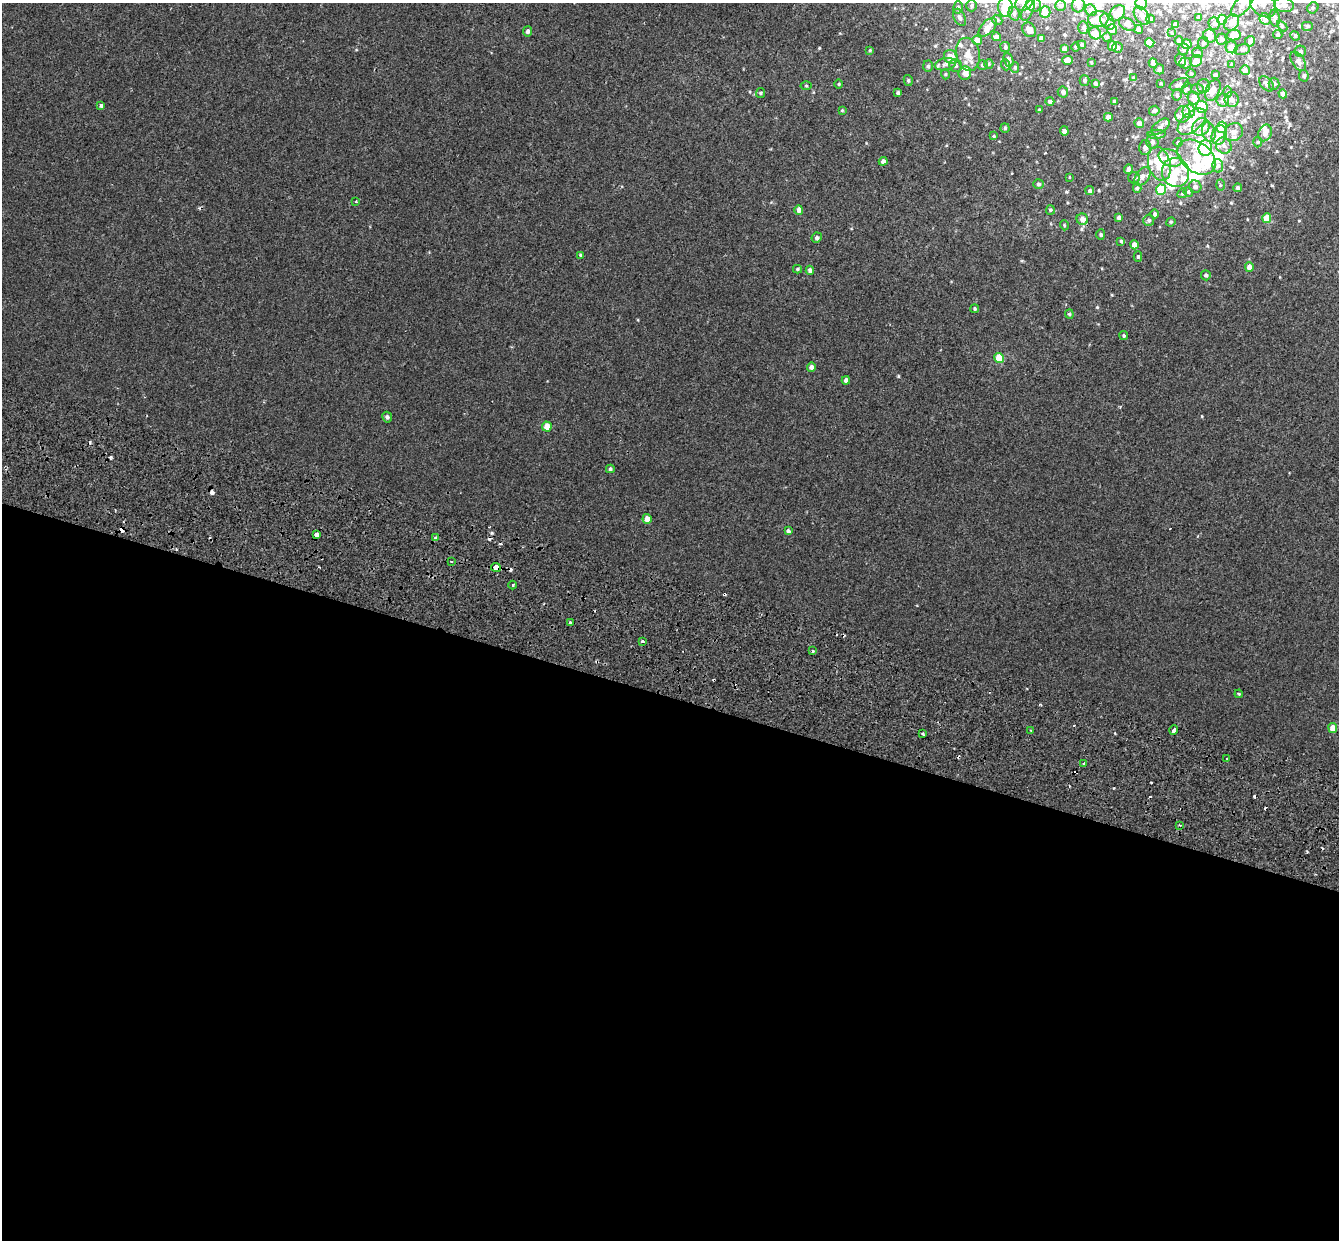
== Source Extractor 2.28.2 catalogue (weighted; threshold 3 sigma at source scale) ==
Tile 14 of 4 x 4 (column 2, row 4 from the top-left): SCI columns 1494-2830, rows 409-1646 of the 5669 x 5827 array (HDU 1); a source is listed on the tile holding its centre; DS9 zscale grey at full resolution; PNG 1341 x 1242 px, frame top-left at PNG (2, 3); each listed source drawn as its Kron ellipse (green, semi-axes under 4 px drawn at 4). Shown black and unused: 44% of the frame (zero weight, under 2 of 3 exposures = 11% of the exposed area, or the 3 px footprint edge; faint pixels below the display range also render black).
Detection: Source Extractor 2.28.2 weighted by HDU 2 'WHT'; one run over the whole footprint, this tile lists its part. Background -4.08e-05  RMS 0.0032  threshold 0.0146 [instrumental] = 3 sigma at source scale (4.5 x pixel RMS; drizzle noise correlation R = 1.50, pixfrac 1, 0.0396/0.0396 arcsec/px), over >= 5 px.
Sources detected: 262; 7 inside a brighter object's white glare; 17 cosmic-ray / hot-pixel residue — neither listed nor drawn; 28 inside a brighter listed object's ellipse — not listed separately; the other 210 listed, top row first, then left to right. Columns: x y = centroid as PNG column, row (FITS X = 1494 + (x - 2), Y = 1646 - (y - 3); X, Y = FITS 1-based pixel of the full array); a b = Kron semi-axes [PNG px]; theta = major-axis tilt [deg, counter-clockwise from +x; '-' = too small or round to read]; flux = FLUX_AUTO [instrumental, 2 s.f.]
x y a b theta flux
1024 3 9 7 33 3.7
1141 3 6 6 - 2.6
1033 4 7 7 - 1.8
1243 4 16 7 52 2.3
1263 4 15 11 -42 2.3
1078 5 7 6 - 0.93
1284 5 10 7 -8 1.8
971 6 5 5 - 0.52
1060 6 5 5 - 0.47
958 7 6 5 - 0.57
1005 7 9 7 -86 5.2
1313 8 6 5 - 0.5
1028 10 11 5 66 1
1091 10 6 5 - 0.56
1045 12 6 5 - 2
1117 13 9 6 44 2.9
1014 14 7 5 -70 0.65
1142 16 10 6 -54 1.9
960 17 9 5 -64 0.72
1199 17 4 3 - 0.36
1275 18 8 5 -79 0.75
1098 19 10 8 9 2.5
1151 19 4 3 - 0.32
1265 19 6 5 - 1.5
997 20 5 4 - 0.49
1222 20 5 5 - 7.1
1107 22 9 6 -55 1.2
1231 22 8 7 - 1.7
1214 23 6 5 - 0.64
1127 24 9 6 -29 1.2
1175 25 4 3 - 0.87
1282 26 6 4 -45 0.4
1308 26 6 5 - 0.54
988 27 11 6 46 2.5
1083 27 6 5 - 0.56
1112 29 5 5 - 1.8
1139 29 4 4 - 1.5
1029 30 8 6 -54 1.2
528 31 5 4 - 0.95
1095 33 6 5 - 2.9
1172 33 4 3 - 0.24
1278 34 5 4 - 0.51
1234 35 7 5 9 3.9
1210 36 7 6 - 1.8
1295 36 5 4 - 0.39
996 37 4 4 - 1.3
1107 37 4 4 - 0.34
1041 38 4 4 - 1.1
1222 39 5 5 - 0.75
977 40 5 5 - 3.1
1179 41 4 3 - 0.49
1250 41 5 5 - 0.63
1150 43 5 4 - 3.6
1203 43 6 5 - 0.58
1187 44 5 5 - 2.9
1082 45 4 3 - 0.64
1112 46 5 4 - 1
1005 47 5 5 - 0.46
1075 47 4 3 - 0.29
1117 47 5 5 - 0.78
1232 47 6 6 - 1.8
1064 49 4 4 - 1.1
1183 49 6 5 - 0.61
1242 49 8 5 13 0.76
870 50 4 3 - 0.34
1300 51 5 5 - 0.64
1198 53 5 5 - 0.51
968 54 17 12 -78 3.6
951 57 7 6 - 3
1008 60 7 4 -66 0.98
1067 60 5 4 - 1.9
1181 60 6 5 - 0.97
1196 61 6 5 - 3.1
1298 61 11 6 -58 1.1
1091 62 4 3 - 0.27
1153 63 5 4 - 1.4
1186 63 6 5 - 0.58
945 64 11 6 12 1.3
989 64 5 4 - 0.37
1232 64 4 3 - 0.57
982 65 5 4 - 0.49
1006 65 5 3 - 0.34
928 66 5 5 - 0.56
956 66 7 6 - 0.79
1015 67 5 4 - 0.46
1159 69 5 5 - 0.69
1245 70 5 5 - 1.3
965 73 7 6 - 2.5
1191 73 5 3 - 0.29
945 74 5 3 - 0.26
1215 75 3 3 - 0.5
1304 76 6 4 -80 0.56
1133 78 4 3 - 0.36
908 80 5 4 - 0.48
1084 80 5 5 - 0.53
1095 83 4 3 - 0.57
839 84 5 3 - 0.26
1161 84 4 3 - 0.25
1179 84 10 5 21 0.96
1266 84 9 5 -50 1
1274 84 6 5 - 0.57
806 86 5 3 - 0.31
1204 86 7 6 - 0.79
1187 89 6 5 - 0.47
1197 89 6 5 - 0.5
1213 90 11 7 65 2.2
1063 92 5 5 - 1.1
1228 92 5 4 - 0.4
760 93 5 4 - 0.41
898 93 4 3 - 0.64
1283 94 4 4 - 1.3
1177 95 5 4 - 0.55
1194 98 6 5 - 2.5
1232 99 7 7 - 1.6
1223 100 6 6 - 0.82
1050 101 4 4 - 0.71
1114 101 4 3 - 0.33
101 105 3 3 - 1.7
1202 107 6 5 - 5.1
842 110 4 4 - 0.27
1039 110 4 3 - 0.29
1154 111 5 4 - 0.49
1189 111 7 6 - 2.4
1183 114 8 7 - 1.6
1108 117 4 4 - 1.6
1192 122 17 9 41 4
1139 123 5 4 - 1.6
1160 127 10 6 37 0.98
1201 127 9 8 - 1.9
1222 127 6 5 - 7
1005 128 4 4 - 0.42
1064 131 5 4 - 0.95
1209 132 10 6 -76 1.4
1234 132 9 8 - 2
1265 133 8 6 68 2.5
1157 134 9 4 2 0.6
1219 135 10 7 69 2.4
994 136 3 3 - 0.3
1152 142 7 6 - 1
1178 142 4 4 - 0.35
1258 142 5 3 - 0.31
1224 146 8 7 - 1.3
1145 147 7 6 - 1.4
1205 148 8 7 - 11
1196 157 21 14 -38 9
1170 158 12 8 -26 5.2
883 161 4 4 - 0.84
1159 164 17 11 -75 8.9
1218 166 7 5 -79 0.82
1129 169 4 4 - 1.2
1175 172 15 13 -74 5.7
1142 176 10 6 53 1.2
1069 177 4 2 - 0.19
1134 178 6 5 - 0.53
1038 184 5 5 - 0.71
1220 185 5 4 - 0.36
1195 187 6 6 - 0.95
1137 188 4 4 - 0.52
1238 188 4 4 - 0.72
1161 190 5 5 - 9.3
1090 191 4 4 - 0.52
1188 192 5 4 - 0.42
1182 193 5 4 - 0.39
356 201 3 3 - 0.22
799 210 5 4 - 1.5
1050 210 5 4 - 0.37
1155 214 4 4 - 0.6
1119 218 4 4 - 0.65
1267 218 5 4 - 4.8
1082 219 6 5 - 1.7
1149 220 5 5 - 0.69
1171 222 5 4 - 0.39
1064 225 5 3 - 0.26
1101 235 5 4 - 0.4
817 238 5 5 - 0.71
1121 241 4 4 - 0.44
1134 245 4 4 - 2
580 255 4 4 - 0.3
1138 257 5 4 - 0.51
1249 267 5 4 - 1.9
797 269 4 4 - 0.39
810 270 4 4 - 0.96
1206 275 5 5 - 0.65
975 309 4 4 - 0.39
1069 314 4 4 - 0.37
1124 336 4 4 - 0.45
999 358 5 4 - 6.4
811 367 4 4 - 1
846 380 4 4 - 0.94
387 417 5 5 - 0.65
547 426 5 5 - 3
610 469 4 4 - 0.45
647 519 5 4 - 2.2
788 531 4 4 - 0.66
317 534 4 4 - 5.7
436 538 3 3 - 1.4
451 561 3 2 - 0.3
496 567 5 4 - 5.2
512 585 4 3 - 0.33
570 623 3 3 - 0.43
642 641 3 3 - 0.48
813 651 3 3 - 0.38
1239 694 4 3 - 0.25
1333 728 5 4 - 2.6
1030 730 3 2 - 0.27
1174 730 5 3 - 4.8
923 734 3 3 - 0.73
1227 759 3 2 - 0.44
1084 764 3 3 - 1.1
1180 825 3 2 - 0.45
Overlapping masked pixels (flux is a lower limit): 2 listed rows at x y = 496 567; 1084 764
Isophote crosses this tile's border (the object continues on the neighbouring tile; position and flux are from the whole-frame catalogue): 8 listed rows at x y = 1024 3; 1141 3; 1033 4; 1243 4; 1263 4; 1078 5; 1005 7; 1028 10
Unlisted compact peaks at least as high as the median listed source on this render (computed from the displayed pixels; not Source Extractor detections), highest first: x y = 1097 307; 898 376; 819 48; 1202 416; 1066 192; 1299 221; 1112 295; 866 143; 1115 733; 638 320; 1272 185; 1231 203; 356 50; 1022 261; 1207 246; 1099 190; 750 92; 813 92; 1247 219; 1045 153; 1120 407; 1285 111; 1289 125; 946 145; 1291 147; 771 202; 1102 268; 926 29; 1074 725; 1012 173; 622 186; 1098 324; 851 229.